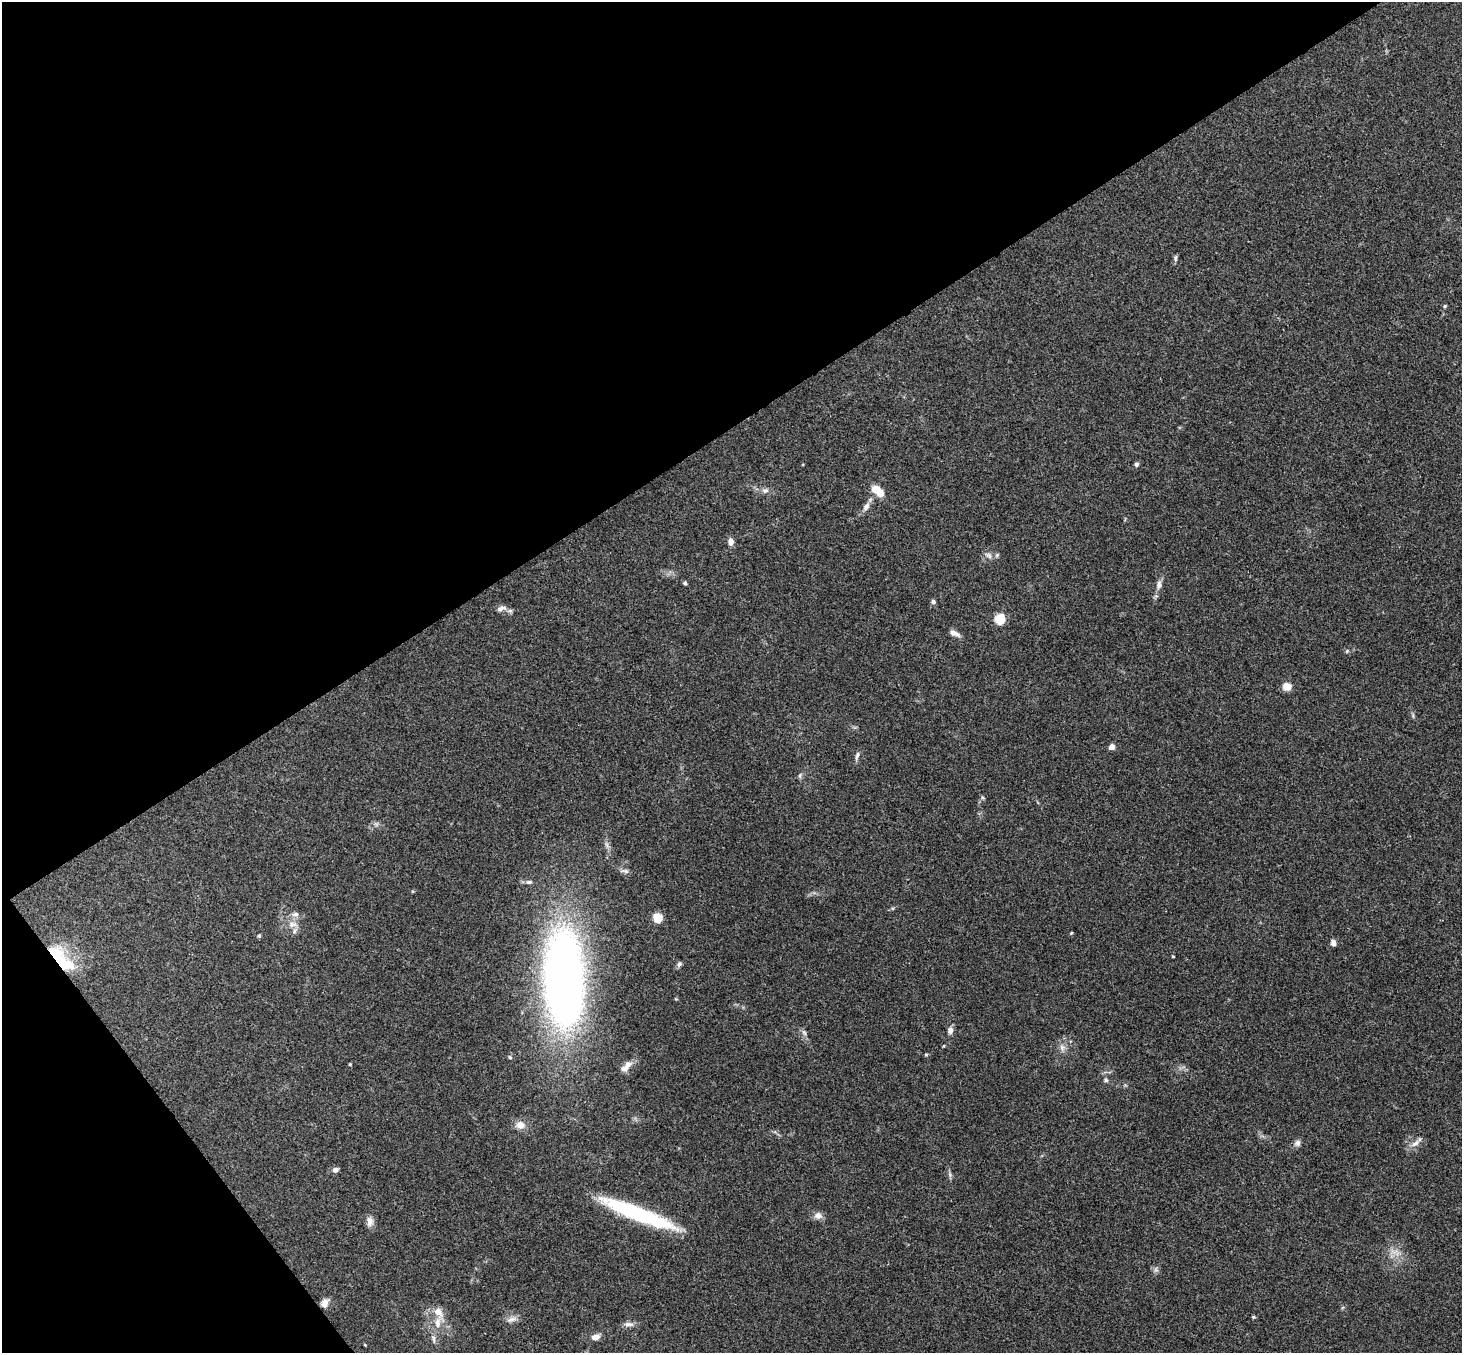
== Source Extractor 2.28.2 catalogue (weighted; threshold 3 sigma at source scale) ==
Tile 5 of 4 x 4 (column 1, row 2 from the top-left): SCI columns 54-1513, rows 3031-4381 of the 5945 x 5925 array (HDU 1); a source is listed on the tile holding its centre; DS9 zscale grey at full resolution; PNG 1464 x 1355 px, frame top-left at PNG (2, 2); no overlay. Shown black and unused: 36% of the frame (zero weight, under 3 of 4 exposures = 6% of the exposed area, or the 3 px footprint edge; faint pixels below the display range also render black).
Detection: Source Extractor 2.28.2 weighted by HDU 2 'WHT'; one run over the whole footprint, this tile lists its part. Background 0.22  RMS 0.0085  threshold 0.0381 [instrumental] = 3 sigma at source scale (4.5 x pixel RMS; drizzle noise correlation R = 1.50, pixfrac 1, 0.05/0.05 arcsec/px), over >= 5 px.
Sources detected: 60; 1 inside a brighter object's white glare — not listed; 3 inside a brighter listed object's ellipse — not listed separately; the other 56 listed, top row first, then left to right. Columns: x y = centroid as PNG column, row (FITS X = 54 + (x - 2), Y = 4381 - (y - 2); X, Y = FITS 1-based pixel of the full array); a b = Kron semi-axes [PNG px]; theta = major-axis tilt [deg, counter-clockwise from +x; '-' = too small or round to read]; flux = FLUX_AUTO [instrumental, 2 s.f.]
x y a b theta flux
1175 258 9 5 -87 1.7
1445 306 6 4 89 0.99
1136 464 5 5 - 1.8
765 490 8 7 - 2.7
876 490 11 10 - 10
866 507 14 6 55 4.6
731 542 7 6 - 5.5
989 556 9 6 -39 3.2
685 583 5 4 - 1.2
1159 584 12 6 83 3.8
933 602 6 5 - 2
501 608 13 6 19 3.6
1000 619 5 5 - 55
955 633 14 6 -24 4.3
1347 651 5 4 - 0.99
1287 687 10 9 - 6.6
1112 747 4 4 - 9
857 755 12 5 73 2.6
800 776 8 4 -90 1.4
625 871 12 5 -12 2.8
529 882 8 5 1 2.3
295 914 9 7 13 3.6
657 918 5 5 - 40
292 924 12 8 -2 5.8
1071 933 4 3 - 0.79
259 936 5 5 - 1.1
1333 943 7 6 - 3
54 953 26 21 2 33
1173 956 3 2 - 0.78
679 964 7 6 - 2.2
564 978 101 40 -88 530
950 1030 8 6 85 3.9
804 1032 9 5 -62 2.4
1062 1048 9 6 -75 3.6
926 1055 5 4 - 0.95
510 1057 5 4 - 1.1
350 1064 3 3 - 0.83
625 1068 10 8 31 4.7
1106 1080 5 5 - 1.4
520 1125 11 9 -13 7
1297 1143 10 7 50 3.1
1415 1143 16 7 34 5.1
335 1170 7 6 - 2.9
950 1175 7 4 -73 1.7
637 1213 79 13 -21 92
818 1215 11 9 -2 4.6
370 1221 13 8 -82 5.2
1156 1269 7 6 - 2.2
325 1303 12 8 75 4.9
1253 1317 5 4 - 1
512 1319 16 6 14 4.3
438 1323 16 8 84 8.8
629 1324 14 7 0 3.9
595 1337 10 7 23 5.5
433 1339 13 5 -78 3
365 1345 4 3 - 0.73
Overlapping masked pixels (flux is a lower limit): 1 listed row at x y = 54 953